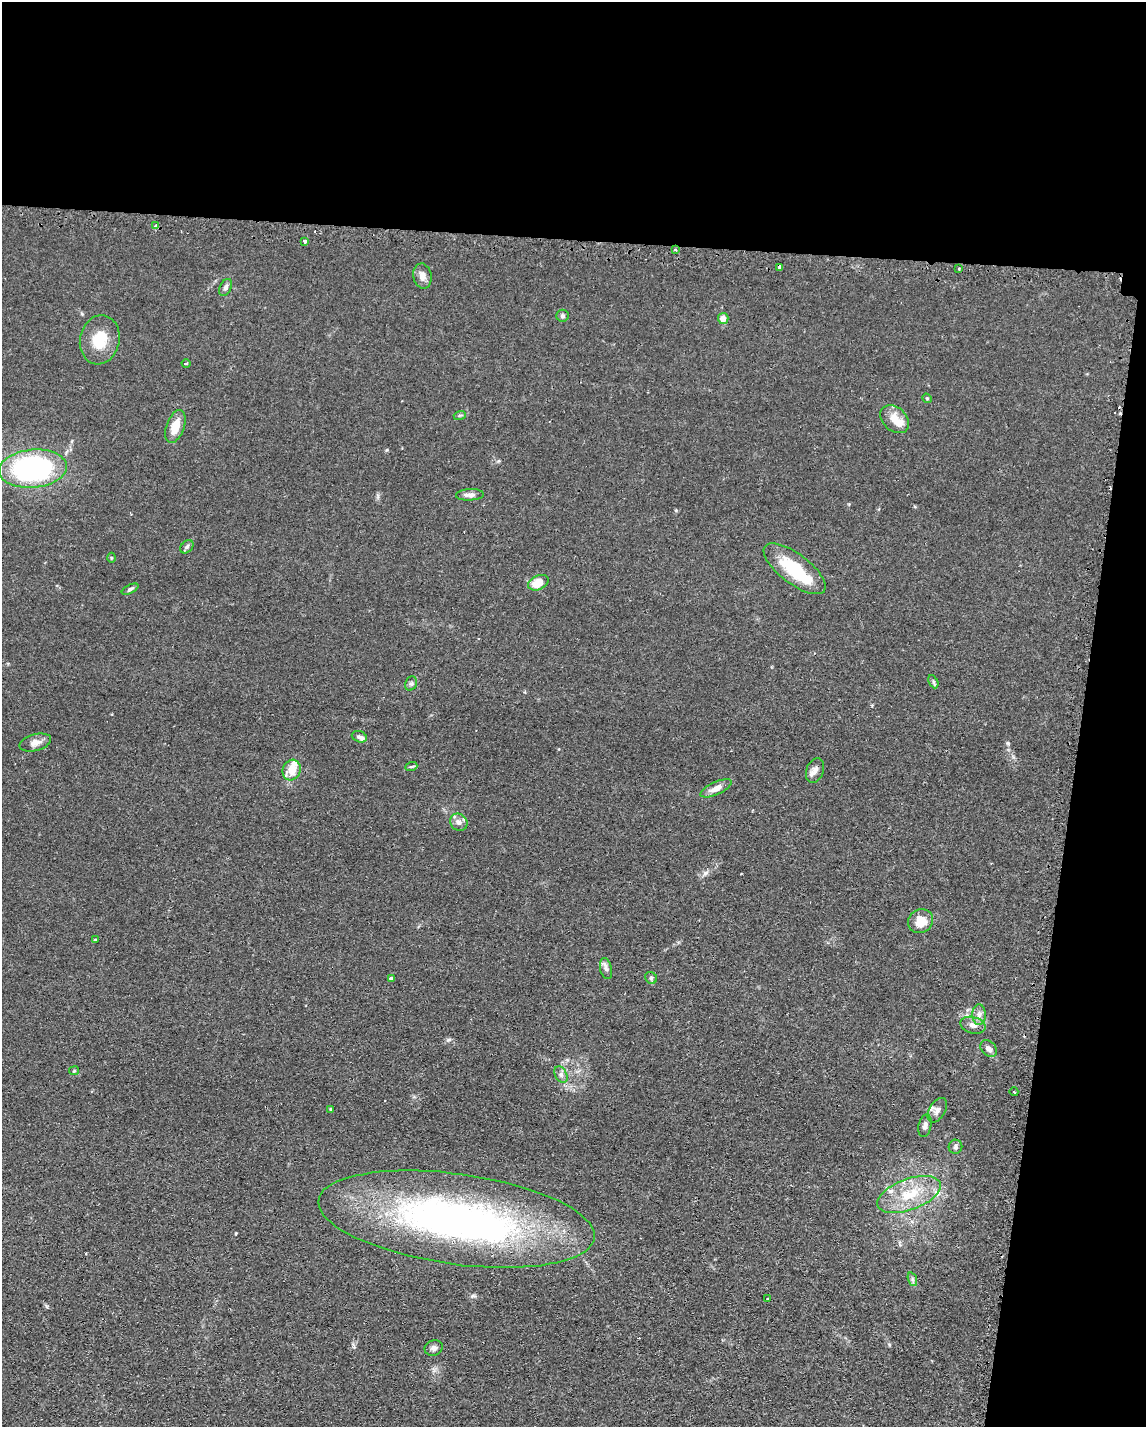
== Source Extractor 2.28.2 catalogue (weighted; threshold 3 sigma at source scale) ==
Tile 4 of 4 x 3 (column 4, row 1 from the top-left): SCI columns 3624-4767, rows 3188-4612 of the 4785 x 4757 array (HDU 1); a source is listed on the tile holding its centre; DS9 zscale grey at full resolution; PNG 1148 x 1429 px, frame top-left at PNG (2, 2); each listed source drawn as its Kron ellipse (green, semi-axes under 4 px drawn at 4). Shown black and unused: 23% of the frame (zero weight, under 2 of 3 exposures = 3% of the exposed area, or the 3 px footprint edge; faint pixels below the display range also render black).
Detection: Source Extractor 2.28.2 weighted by HDU 2 'WHT'; one run over the whole footprint, this tile lists its part. Background 0.0399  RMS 0.0053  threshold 0.0239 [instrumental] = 3 sigma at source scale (4.5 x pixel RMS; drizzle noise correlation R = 1.50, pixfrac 1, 0.05/0.05 arcsec/px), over >= 5 px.
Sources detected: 61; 3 inside a brighter object's white glare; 3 cosmic-ray / hot-pixel residue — neither listed nor drawn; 4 inside a brighter listed object's ellipse — not listed separately; the other 51 listed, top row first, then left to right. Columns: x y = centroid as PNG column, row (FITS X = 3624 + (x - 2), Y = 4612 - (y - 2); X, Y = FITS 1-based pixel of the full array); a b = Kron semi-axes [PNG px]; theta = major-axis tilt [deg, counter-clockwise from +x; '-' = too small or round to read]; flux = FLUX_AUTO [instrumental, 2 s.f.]
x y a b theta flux
156 225 3 3 - 4.5
305 241 3 3 - 1.1
675 250 4 3 - 0.69
780 267 4 3 - 4.7
959 269 3 2 - 0.51
422 276 12 9 -80 3.3
226 287 9 5 64 1.6
562 316 6 6 - 1.1
723 318 5 5 - 4.5
100 340 25 19 78 14
186 364 4 3 - 0.59
927 398 5 4 - 0.65
460 415 6 3 18 0.69
894 419 16 11 -42 7.9
175 426 17 8 70 8.2
33 469 34 19 5 110
470 495 14 5 3 2.9
187 547 7 5 46 1.3
111 558 5 3 - 0.54
795 569 37 15 -37 26
538 583 11 7 25 9.3
130 589 9 4 27 1.1
933 682 7 4 -65 0.85
411 683 7 5 68 1.2
359 737 8 5 -20 1.4
35 742 16 8 16 3.5
411 767 6 4 19 0.71
292 770 10 8 65 9
815 771 12 8 70 3.1
716 788 17 6 25 4.4
459 822 9 8 - 2.6
921 921 13 11 31 8.4
95 940 3 3 - 0.53
606 969 11 6 -76 1.7
651 978 6 5 - 0.95
391 979 4 4 - 1.5
979 1015 10 6 89 2.4
973 1025 13 8 -15 3.1
989 1049 9 7 -43 2.4
74 1071 5 4 - 0.66
561 1074 9 6 -64 1.7
1014 1092 4 3 - 0.51
330 1109 4 2 - 0.46
937 1110 13 8 59 2.7
925 1126 11 6 78 2
955 1147 7 7 - 1.2
909 1194 33 15 20 19
456 1219 139 45 -8 250
912 1279 7 4 -72 1.1
768 1299 3 2 - 0.88
434 1348 9 7 20 1.9
Overlapping masked pixels (flux is a lower limit): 2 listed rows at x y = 780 267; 456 1219
Isophote crosses this tile's border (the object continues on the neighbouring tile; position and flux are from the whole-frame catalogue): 1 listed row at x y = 33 469
Unlisted compact peaks at least as high as the median listed source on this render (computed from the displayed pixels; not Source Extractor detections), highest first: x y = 705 873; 1008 743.